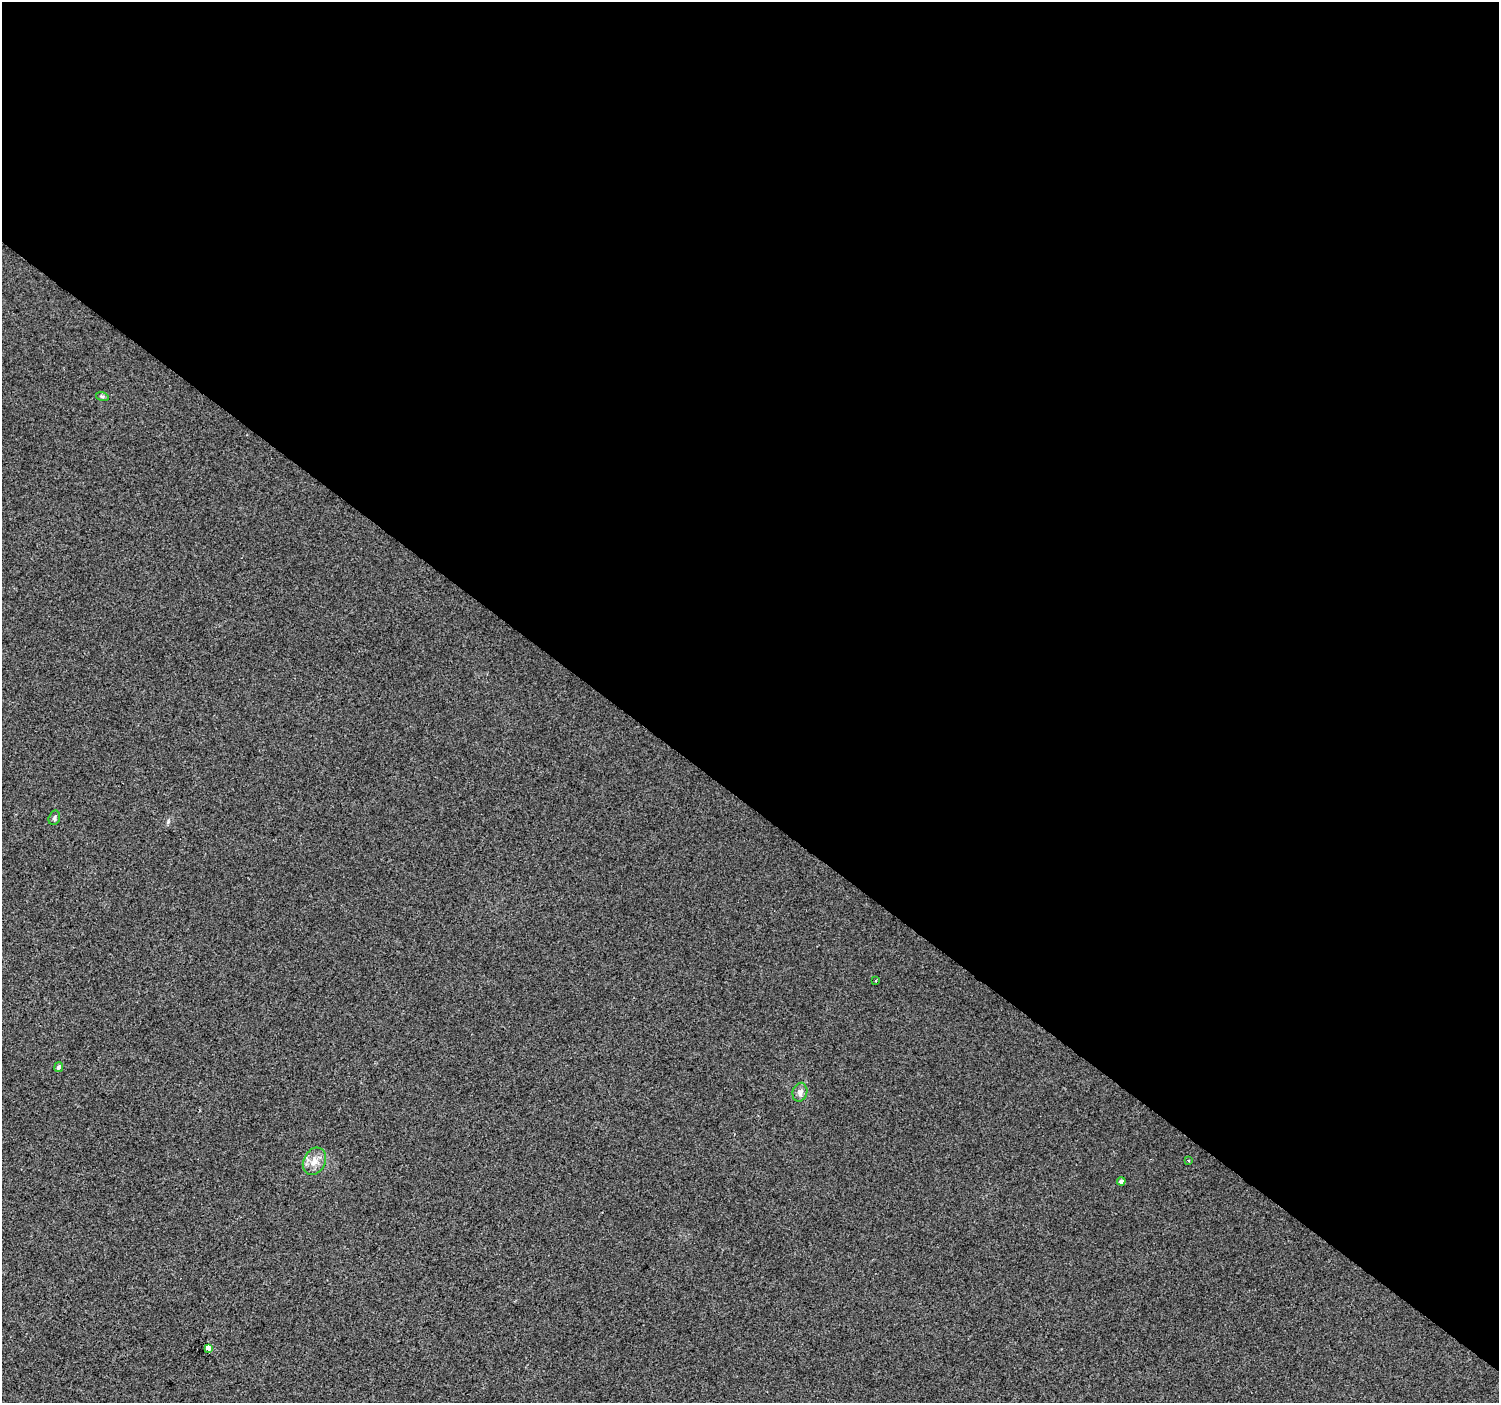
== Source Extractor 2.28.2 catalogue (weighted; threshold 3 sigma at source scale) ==
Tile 3 of 4 x 4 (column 3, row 1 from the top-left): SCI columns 2998-4494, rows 4445-5845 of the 5990 x 6020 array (HDU 1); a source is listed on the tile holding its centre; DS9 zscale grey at full resolution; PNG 1501 x 1405 px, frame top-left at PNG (2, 2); each listed source drawn as its Kron ellipse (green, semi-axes under 4 px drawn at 4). Shown black and unused: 57% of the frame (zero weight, under 2 of 3 exposures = <1% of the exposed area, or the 3 px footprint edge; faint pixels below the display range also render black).
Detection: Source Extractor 2.28.2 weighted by HDU 2 'WHT'; one run over the whole footprint, this tile lists its part. Background 0.00681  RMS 0.0057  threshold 0.0258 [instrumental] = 3 sigma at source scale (4.5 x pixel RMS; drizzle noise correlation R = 1.50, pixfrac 1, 0.0396/0.0396 arcsec/px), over >= 5 px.
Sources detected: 9; all 9 listed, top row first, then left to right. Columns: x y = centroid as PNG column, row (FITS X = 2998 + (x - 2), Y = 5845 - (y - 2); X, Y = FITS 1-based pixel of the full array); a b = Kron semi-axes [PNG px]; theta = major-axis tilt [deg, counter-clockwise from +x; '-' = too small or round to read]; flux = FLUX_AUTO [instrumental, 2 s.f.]
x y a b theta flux
102 396 6 4 -18 0.86
54 818 7 5 73 1.2
876 980 3 3 - 0.52
59 1067 5 4 - 1.6
800 1092 9 7 74 2.5
1188 1160 3 2 - 0.59
314 1161 14 10 62 5.8
1121 1181 4 4 - 2.1
208 1348 4 3 - 180